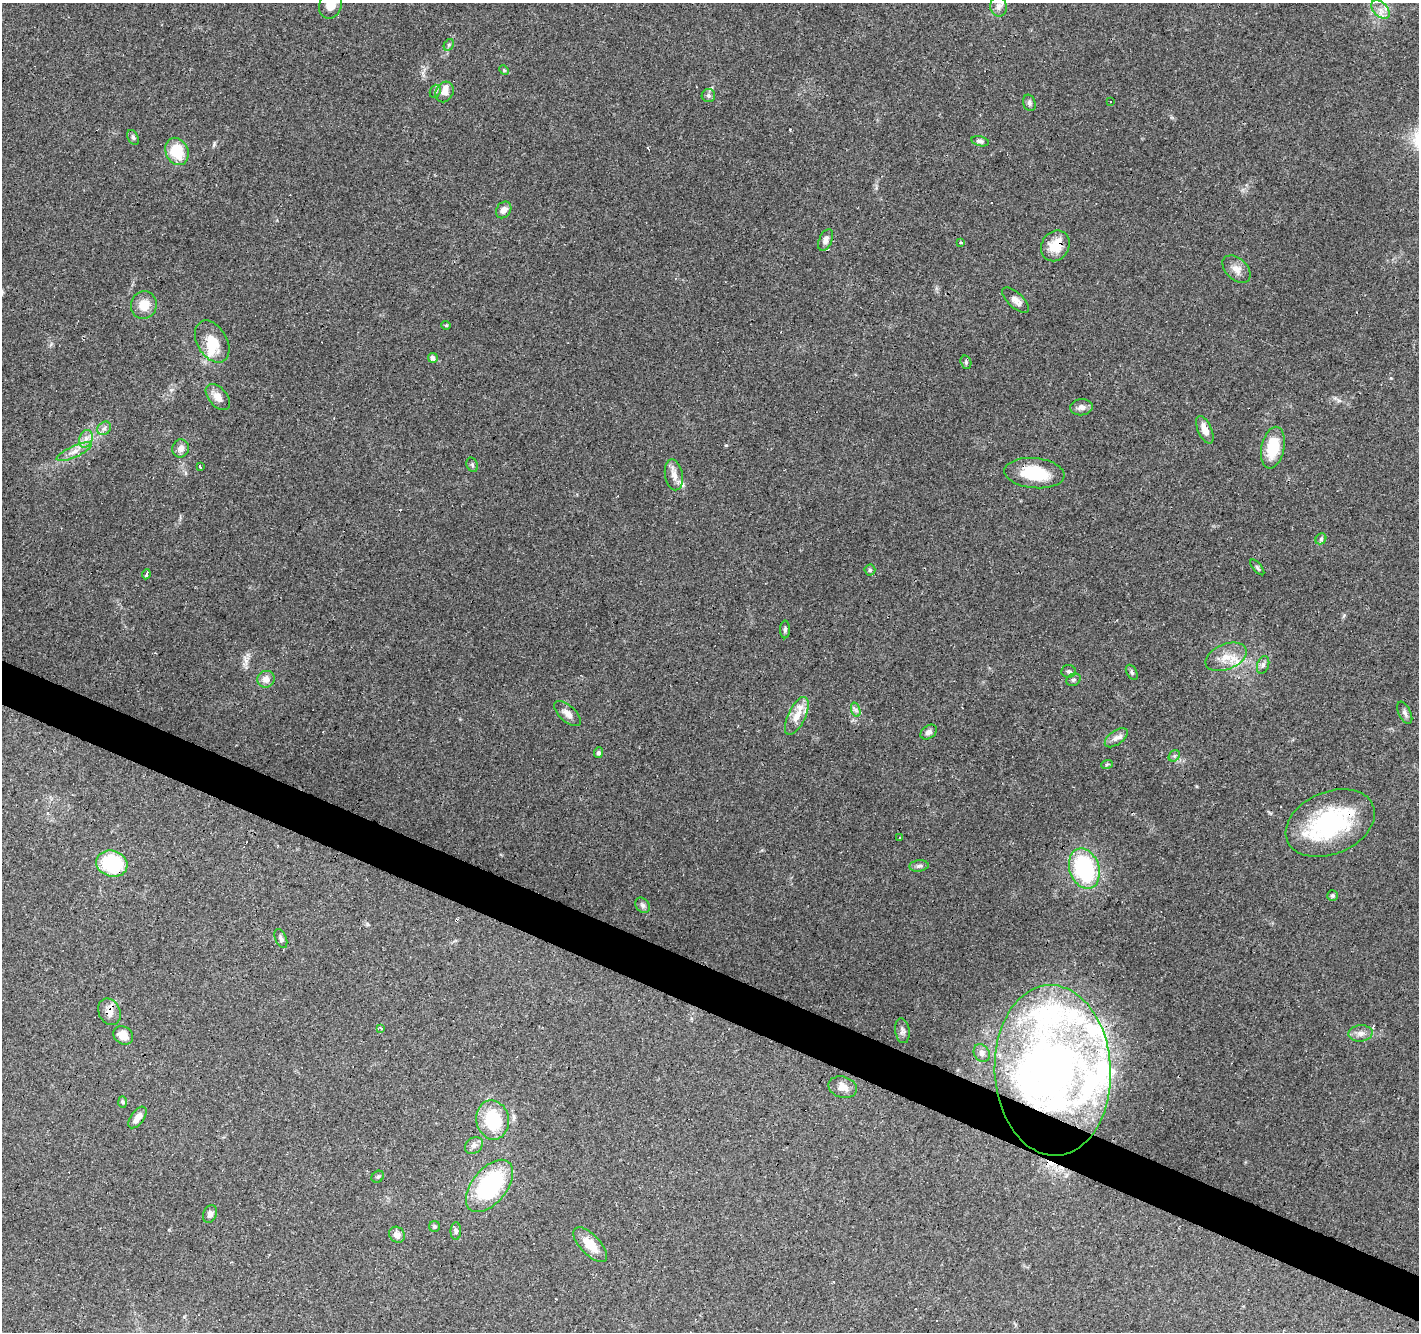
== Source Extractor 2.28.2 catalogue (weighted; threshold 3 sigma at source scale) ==
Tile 6 of 4 x 4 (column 2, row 2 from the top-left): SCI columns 1417-2833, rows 2859-4188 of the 5670 x 5783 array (HDU 1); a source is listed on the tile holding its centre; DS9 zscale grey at full resolution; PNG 1421 x 1334 px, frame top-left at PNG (2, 3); each listed source drawn as its Kron ellipse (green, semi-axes under 4 px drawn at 4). Shown black and unused: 3% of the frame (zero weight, under 3 of 4 exposures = <1% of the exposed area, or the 3 px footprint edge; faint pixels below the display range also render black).
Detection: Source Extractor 2.28.2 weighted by HDU 2 'WHT'; one run over the whole footprint, this tile lists its part. Background 0.0903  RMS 0.0053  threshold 0.0239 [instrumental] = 3 sigma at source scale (4.5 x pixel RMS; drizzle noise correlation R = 1.50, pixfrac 1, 0.0396/0.0396 arcsec/px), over >= 5 px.
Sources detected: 113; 2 inside a brighter object's white glare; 17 cosmic-ray / hot-pixel residue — neither listed nor drawn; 11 inside a brighter listed object's ellipse — not listed separately; the other 83 listed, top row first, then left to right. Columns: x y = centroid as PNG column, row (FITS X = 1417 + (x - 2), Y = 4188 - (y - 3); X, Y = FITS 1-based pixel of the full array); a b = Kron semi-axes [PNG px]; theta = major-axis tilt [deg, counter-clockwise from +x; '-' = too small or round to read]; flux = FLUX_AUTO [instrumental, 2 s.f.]
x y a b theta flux
331 5 14 11 70 6.6
998 7 10 8 -80 2.7
1380 10 11 7 -45 3.2
449 45 6 4 60 0.83
504 70 5 4 - 0.73
435 91 7 5 69 1.1
444 92 11 8 61 4.6
708 95 7 6 - 1.4
1110 102 3 2 - 0.49
1029 103 8 6 -72 1.4
133 137 8 5 -63 1.2
980 141 9 5 -12 1.5
177 151 14 11 -65 18
504 210 9 7 56 2.9
826 240 11 6 66 2.4
961 243 3 3 - 3.1
1055 246 16 13 59 10
1236 269 16 10 -44 4.8
1016 300 17 7 -43 3.4
144 305 14 13 - 8.5
446 325 5 4 - 0.58
212 342 23 15 -59 13
433 358 5 5 - 2
966 362 7 5 -72 0.99
218 397 15 9 -50 5
1081 407 11 8 5 2.6
104 428 7 6 - 1.6
1205 430 15 7 -66 5
86 439 9 6 69 2.8
181 448 9 8 - 3.2
1273 448 21 11 78 19
74 452 19 5 24 3.9
472 465 7 5 -69 0.98
200 467 3 3 - 1.7
1034 473 30 15 -6 22
674 475 15 9 -79 4.2
1321 539 6 5 - 0.95
1257 567 9 4 -50 0.91
870 570 5 5 - 1
146 574 5 3 - 5.2
785 629 9 5 89 1.1
1226 657 21 12 22 9
1263 665 9 6 70 1.7
1069 671 7 6 - 1.3
1132 672 8 5 -59 1.1
266 679 9 8 - 4.2
1073 680 7 6 - 1.1
856 710 7 4 -72 1.3
1405 713 12 6 -64 1.9
567 714 16 8 -42 3.6
797 716 20 9 65 6.7
929 732 9 6 35 2
1116 738 13 7 37 2.8
599 753 5 4 - 1.5
1174 756 6 5 - 1
1107 764 6 3 20 0.67
1330 823 46 31 23 62
900 838 4 3 - 2.4
112 864 16 13 -15 34
919 866 9 5 7 1.6
1084 869 21 15 -71 55
1332 896 5 5 - 0.92
643 905 8 6 -53 1.3
281 939 10 5 -67 1.4
109 1012 14 10 -65 4.6
381 1028 4 3 - 1.3
902 1031 12 7 -81 2.1
1360 1033 12 8 6 3
123 1035 10 8 -37 5.6
982 1053 9 7 -59 2.3
1053 1070 85 58 -87 300
843 1087 14 10 -17 4.5
123 1102 6 4 -88 0.74
137 1117 12 6 53 4.2
493 1120 20 16 -79 26
474 1145 10 7 37 2.2
378 1177 6 5 - 0.96
489 1186 31 17 51 62
210 1214 9 6 67 2.2
435 1226 5 5 - 0.84
456 1231 9 5 -90 1.4
397 1235 8 7 - 3.6
590 1245 22 10 -46 9.8
Overlapping masked pixels (flux is a lower limit): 7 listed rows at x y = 1055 246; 1034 473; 1330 823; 112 864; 109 1012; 1053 1070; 489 1186
Isophote crosses this tile's border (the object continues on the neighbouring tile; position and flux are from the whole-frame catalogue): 1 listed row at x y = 331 5
Unlisted compact peaks at least as high as the median listed source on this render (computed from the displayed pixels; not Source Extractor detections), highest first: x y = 726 445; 246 661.